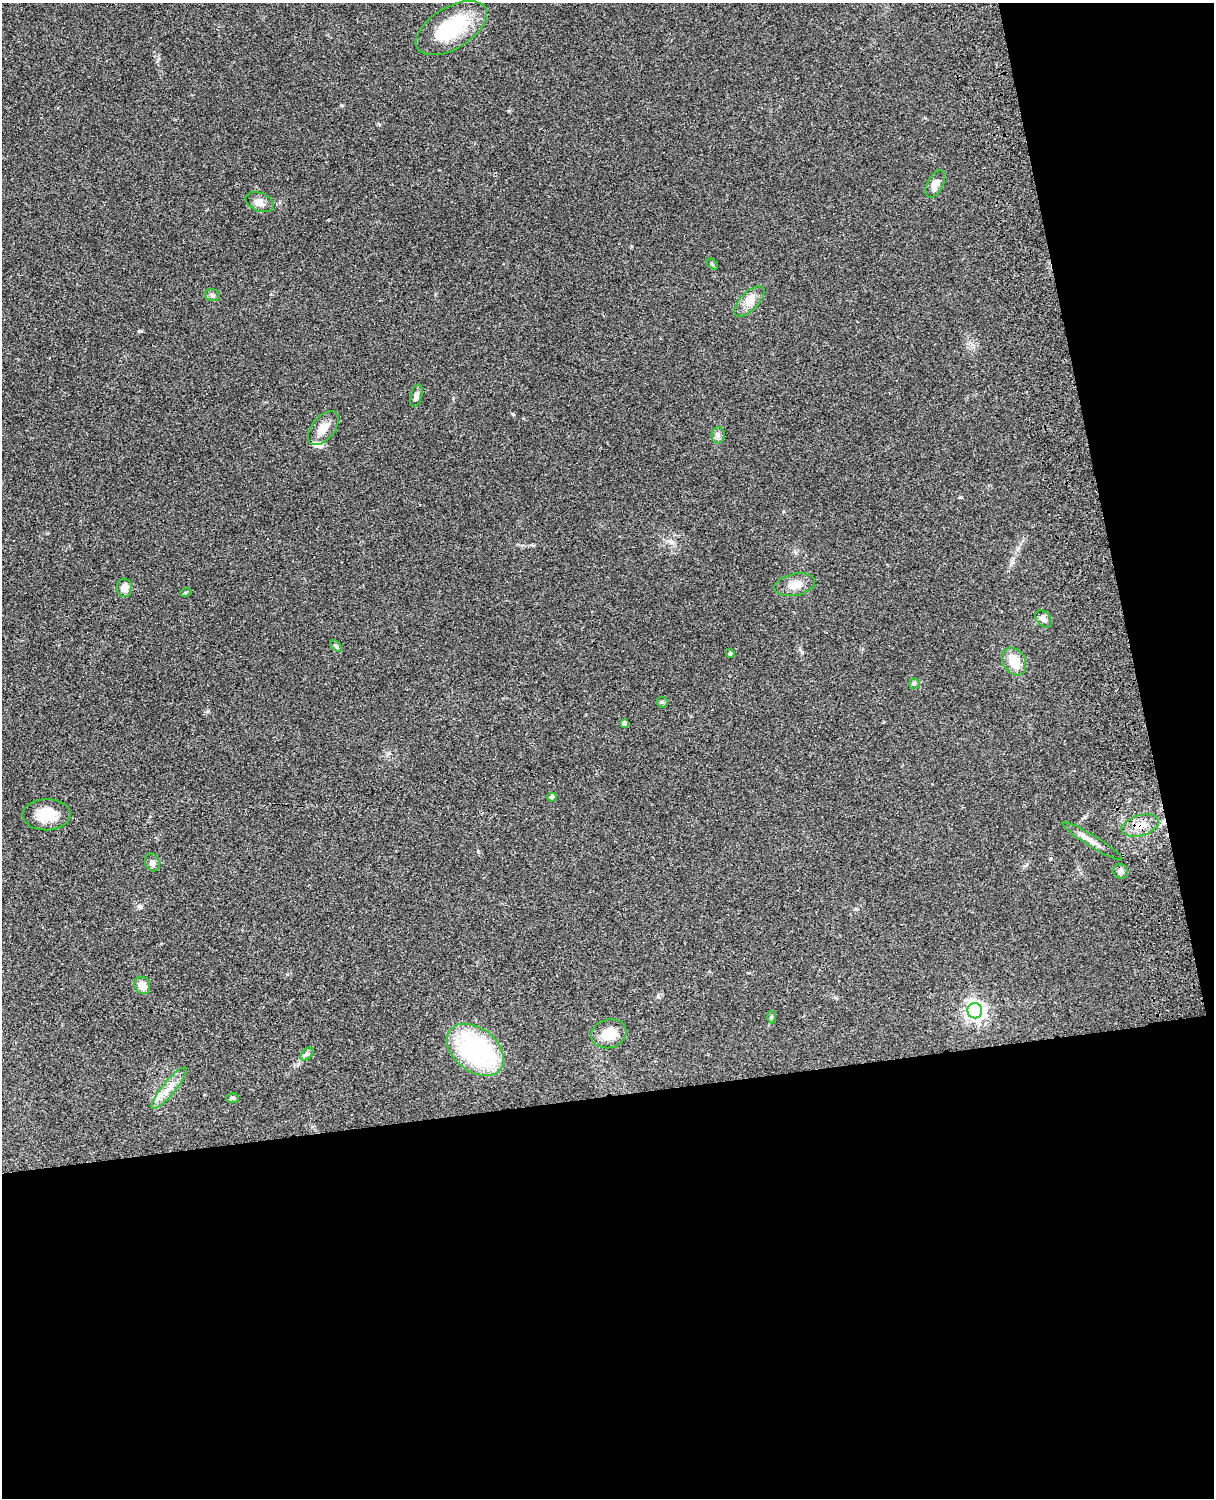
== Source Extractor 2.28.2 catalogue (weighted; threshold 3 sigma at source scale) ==
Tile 12 of 4 x 3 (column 4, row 3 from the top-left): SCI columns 3757-4968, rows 277-1772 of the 5087 x 4925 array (HDU 1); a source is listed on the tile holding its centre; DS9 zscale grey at full resolution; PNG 1216 x 1500 px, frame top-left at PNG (2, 3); each listed source drawn as its Kron ellipse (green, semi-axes under 4 px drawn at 4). Shown black and unused: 33% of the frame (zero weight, under 3 of 4 exposures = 6% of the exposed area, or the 3 px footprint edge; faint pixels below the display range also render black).
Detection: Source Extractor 2.28.2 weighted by HDU 2 'WHT'; one run over the whole footprint, this tile lists its part. Background 0.0916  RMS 0.0062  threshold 0.0281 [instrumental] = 3 sigma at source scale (4.5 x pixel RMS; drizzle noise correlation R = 1.50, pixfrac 1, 0.05/0.05 arcsec/px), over >= 5 px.
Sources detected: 36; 1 inside a brighter object's white glare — neither listed nor drawn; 2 inside a brighter listed object's ellipse — not listed separately; the other 33 listed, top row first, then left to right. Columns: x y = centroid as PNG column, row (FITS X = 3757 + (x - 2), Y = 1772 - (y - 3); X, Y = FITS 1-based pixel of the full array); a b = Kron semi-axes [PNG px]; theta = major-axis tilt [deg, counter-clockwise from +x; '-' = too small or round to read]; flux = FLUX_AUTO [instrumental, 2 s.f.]
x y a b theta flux
451 28 40 20 31 37
935 184 15 7 61 6.3
260 202 15 9 -23 4.2
712 264 6 4 -46 0.78
212 295 8 5 -16 1.4
749 301 19 9 46 5.9
416 396 11 5 73 2.2
323 428 20 11 51 7.9
718 435 8 6 90 1.9
795 585 20 11 12 7.5
124 588 9 7 -84 4.6
185 593 5 3 - 0.64
1044 619 10 6 -50 2.6
336 646 7 4 -45 1
730 653 4 4 - 1.2
1014 662 15 11 -58 11
914 684 5 5 - 0.99
662 702 5 5 - 0.92
624 723 4 4 - 2.4
552 797 4 4 - 2.6
46 815 24 15 0 15
1140 826 19 10 16 8
1092 841 35 5 -32 5.4
152 863 9 7 -65 2.3
1121 871 8 7 - 2.3
142 985 9 7 -63 6.1
975 1011 8 7 - 300
771 1017 6 4 -89 0.87
609 1034 18 14 15 12
475 1050 32 21 -38 91
307 1054 8 4 44 1.3
169 1088 26 6 50 7.1
232 1098 6 5 - 1.1
Overlapping masked pixels (flux is a lower limit): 1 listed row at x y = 1140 826
Unlisted compact peaks at least as high as the median listed source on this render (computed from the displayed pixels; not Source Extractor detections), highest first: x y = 139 331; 513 414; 802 652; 961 497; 140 906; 379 124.